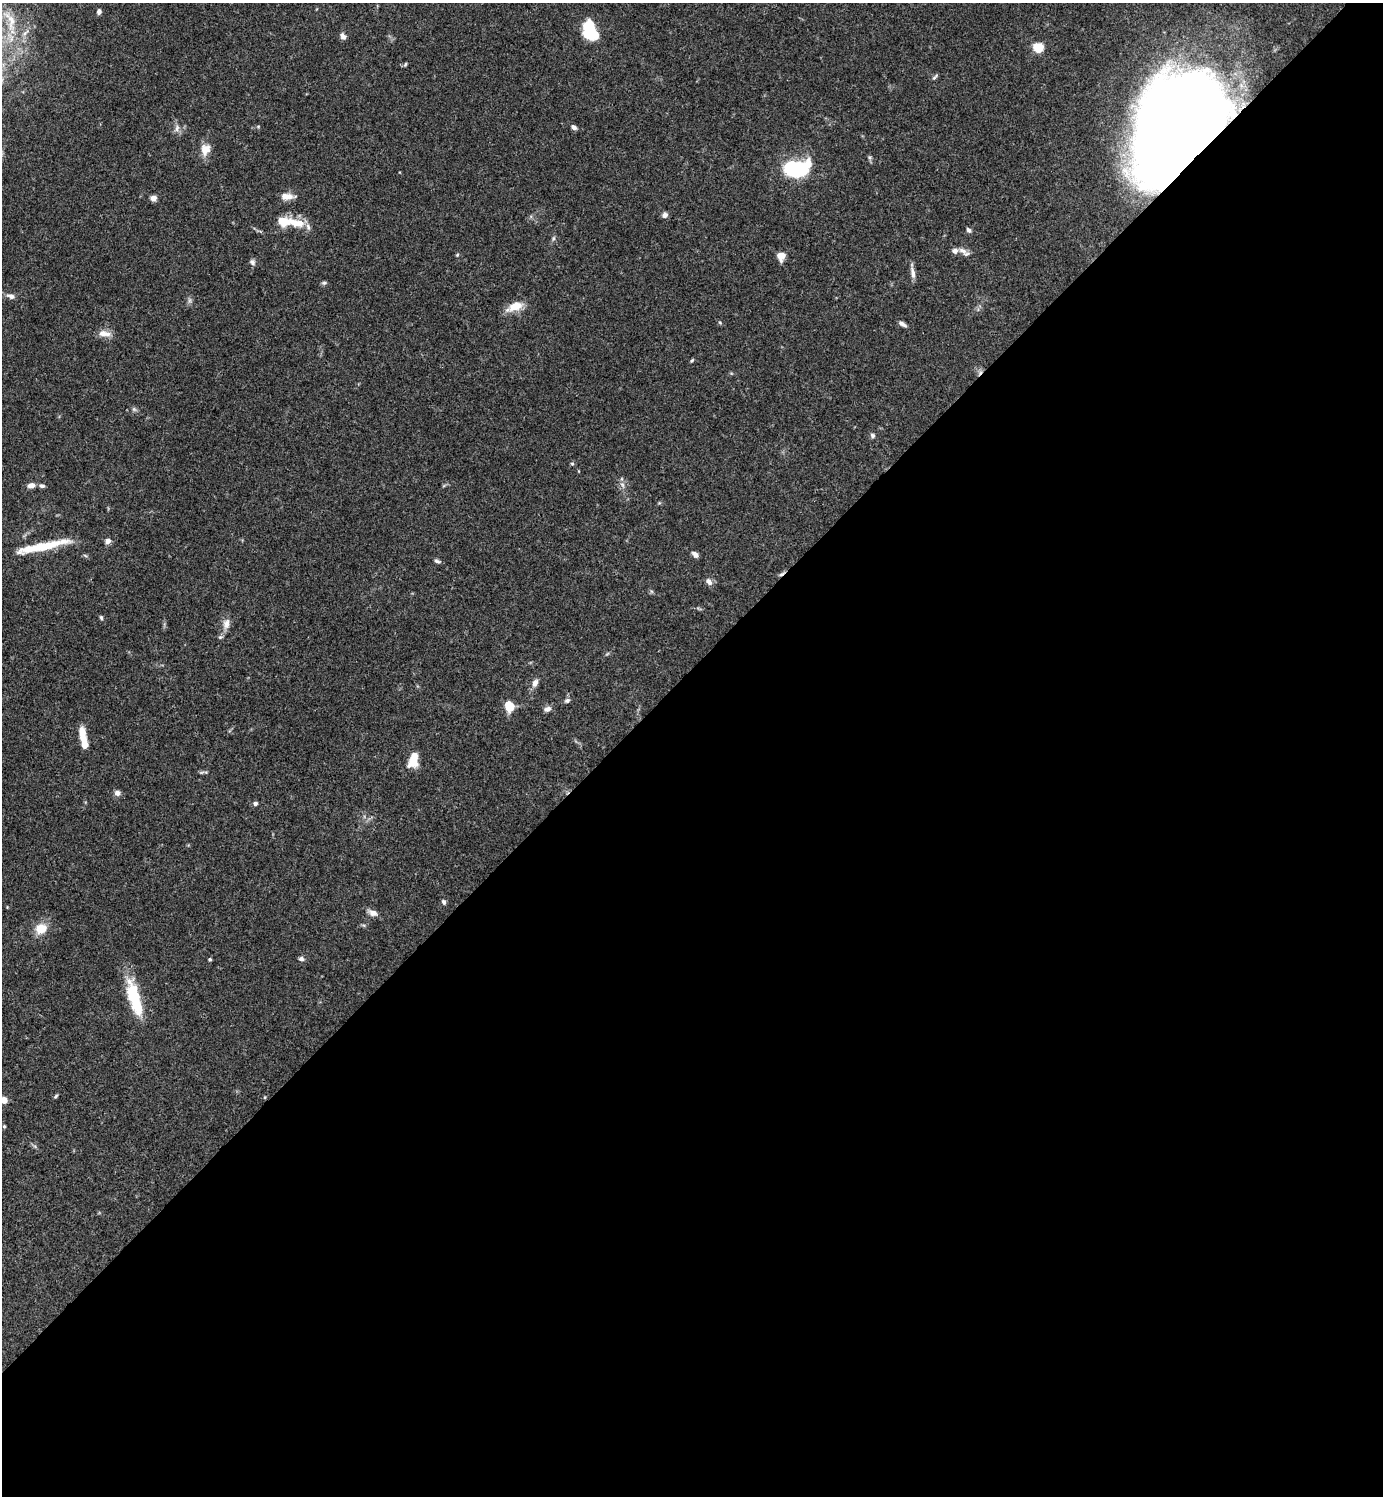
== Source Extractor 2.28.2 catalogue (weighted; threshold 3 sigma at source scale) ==
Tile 15 of 4 x 4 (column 3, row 4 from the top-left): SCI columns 3062-4442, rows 2-1495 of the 5981 x 5981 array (HDU 1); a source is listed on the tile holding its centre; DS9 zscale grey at full resolution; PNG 1385 x 1498 px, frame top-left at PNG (2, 3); no overlay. Shown black and unused: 55% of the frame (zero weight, under 3 of 4 exposures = <1% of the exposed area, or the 3 px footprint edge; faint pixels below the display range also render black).
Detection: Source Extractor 2.28.2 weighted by HDU 2 'WHT'; one run over the whole footprint, this tile lists its part. Background 0.0657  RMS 0.0032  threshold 0.0143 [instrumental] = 3 sigma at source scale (4.5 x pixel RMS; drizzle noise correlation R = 1.50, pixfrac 1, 0.05/0.05 arcsec/px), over >= 5 px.
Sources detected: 74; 1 too faint to see at this stretch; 2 inside a brighter object's white glare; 1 cosmic-ray / hot-pixel residue — not listed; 6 inside a brighter listed object's ellipse — not listed separately; the other 64 listed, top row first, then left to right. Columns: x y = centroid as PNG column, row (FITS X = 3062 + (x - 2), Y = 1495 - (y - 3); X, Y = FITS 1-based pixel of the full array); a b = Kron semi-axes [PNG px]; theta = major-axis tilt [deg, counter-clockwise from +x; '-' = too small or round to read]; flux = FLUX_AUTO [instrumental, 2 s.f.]
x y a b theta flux
99 11 6 5 - 1
10 21 47 15 -73 13
589 27 17 10 80 13
343 36 9 6 -61 1.2
1038 47 5 5 - 21
405 64 6 4 67 0.42
935 77 10 3 48 0.56
1176 123 74 62 68 590
258 126 6 4 0 0.37
574 127 7 5 -39 1
177 128 10 5 77 1.2
205 149 16 12 75 3.6
870 157 8 4 -71 0.58
795 168 16 10 4 48
287 196 14 8 -1 2.9
153 198 7 6 - 1.5
665 215 7 6 - 1.1
295 223 25 10 -11 6.9
969 230 6 4 -46 0.97
553 238 8 4 81 0.6
962 250 14 7 -27 1.9
457 255 5 4 - 0.36
781 256 9 7 76 3.1
252 262 8 7 - 0.96
913 273 16 6 -79 1.8
324 283 8 5 9 0.63
11 296 12 7 -21 1.5
515 307 23 10 21 4.8
720 322 5 3 - 0.35
902 324 10 4 -34 1.3
104 333 18 8 -4 2.7
692 360 6 3 54 0.39
134 409 7 5 -44 0.67
873 436 7 6 - 0.75
572 464 6 4 -1 0.39
622 484 8 5 -58 0.96
31 485 8 6 7 2
42 486 7 5 -14 0.86
108 541 7 6 - 1.4
48 545 36 11 12 8.7
695 554 7 5 -40 1.5
85 555 6 4 -21 0.44
437 561 8 5 -20 0.76
709 581 10 6 -47 1.5
101 617 6 4 -73 0.54
226 624 15 10 80 2.5
535 683 9 6 66 1.8
567 700 8 6 17 0.84
509 706 9 7 -73 7.1
547 709 9 6 18 1.4
83 735 17 7 -82 5.2
413 760 15 9 77 6.4
202 772 9 3 13 0.58
117 793 7 6 - 1.4
255 803 6 5 - 0.84
444 902 6 5 - 0.81
373 913 12 8 -17 1.8
41 928 12 10 23 5.7
210 959 4 3 - 0.4
301 959 7 6 - 0.85
134 997 42 15 -75 14
56 1096 6 4 49 0.48
4 1100 5 4 - 5.1
4 1126 4 4 - 0.38
Overlapping masked pixels (flux is a lower limit): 1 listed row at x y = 1176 123
Isophote crosses this tile's border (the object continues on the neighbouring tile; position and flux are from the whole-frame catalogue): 1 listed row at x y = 4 1100